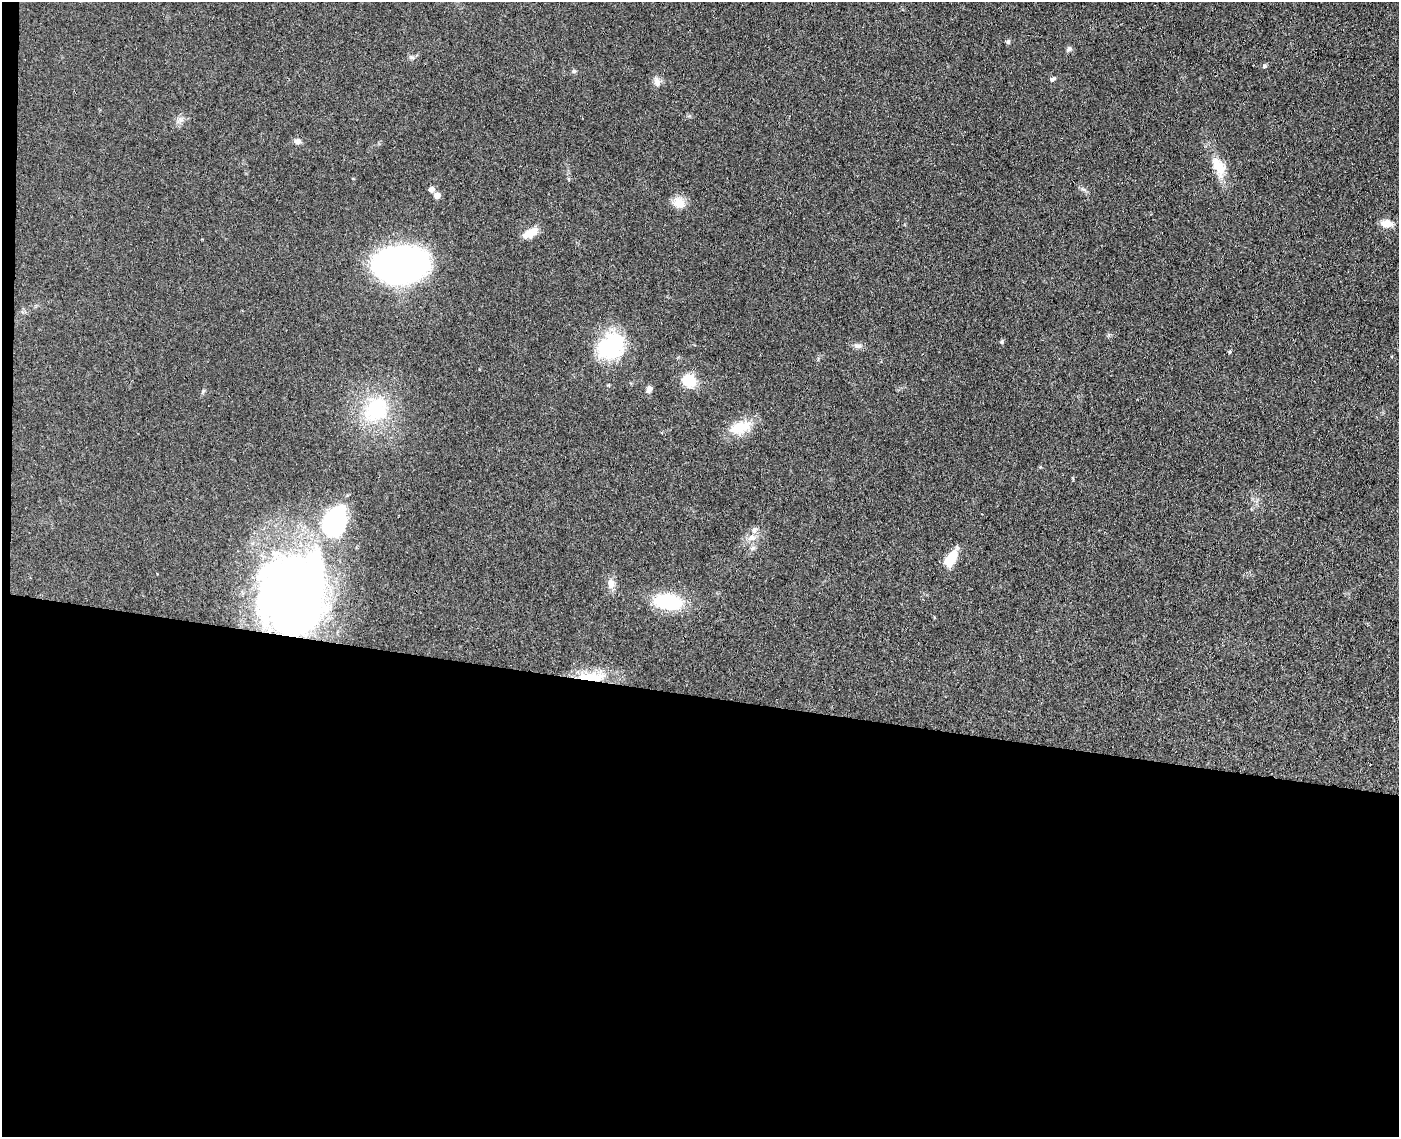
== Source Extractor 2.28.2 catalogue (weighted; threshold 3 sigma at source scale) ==
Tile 10 of 3 x 4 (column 1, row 4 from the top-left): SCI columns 275-1671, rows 7-1141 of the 4629 x 4554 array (HDU 1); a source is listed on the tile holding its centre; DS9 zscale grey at full resolution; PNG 1401 x 1139 px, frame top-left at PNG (2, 2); no overlay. Shown black and unused: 39% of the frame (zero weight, under 3 of 4 exposures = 5% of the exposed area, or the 3 px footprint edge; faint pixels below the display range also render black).
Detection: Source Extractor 2.28.2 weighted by HDU 2 'WHT'; one run over the whole footprint, this tile lists its part. Background 0.0894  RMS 0.0064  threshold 0.029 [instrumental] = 3 sigma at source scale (4.5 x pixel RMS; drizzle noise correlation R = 1.50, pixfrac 1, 0.05/0.05 arcsec/px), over >= 5 px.
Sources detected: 32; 1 inside a brighter object's white glare — not listed; the other 31 listed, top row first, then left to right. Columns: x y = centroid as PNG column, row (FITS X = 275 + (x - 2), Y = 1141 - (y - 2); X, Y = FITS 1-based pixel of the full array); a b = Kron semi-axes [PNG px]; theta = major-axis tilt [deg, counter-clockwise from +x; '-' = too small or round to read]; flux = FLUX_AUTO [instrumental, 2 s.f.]
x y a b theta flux
1008 42 6 5 - 1.2
1069 49 8 6 36 1.7
412 57 7 4 17 1.3
1264 66 6 4 89 0.84
574 71 5 5 - 1
1053 79 8 5 19 1.3
657 81 13 8 -73 3.7
298 141 8 7 - 2.7
1218 166 26 13 -58 13
431 190 7 6 - 2.1
437 195 7 6 - 4.1
679 203 15 13 -35 8
1387 223 15 9 -4 5.8
530 233 18 9 26 8.1
401 264 41 27 3 260
1002 342 6 4 -72 0.82
611 346 32 26 43 48
858 346 11 6 -13 2.3
1229 352 5 4 - 0.66
689 380 13 12 - 17
649 389 9 7 69 2.4
376 410 42 31 48 45
740 427 29 15 21 16
335 521 34 22 67 75
754 530 6 6 - 1.8
752 538 11 7 -15 3.6
953 555 15 10 61 9.2
611 584 14 9 88 4.6
291 595 71 58 78 490
668 602 27 14 -6 42
589 677 33 12 -3 21
Overlapping masked pixels (flux is a lower limit): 2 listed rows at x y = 291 595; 589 677
Unlisted compact peaks at least as high as the median listed source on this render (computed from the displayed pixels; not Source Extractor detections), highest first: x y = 203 391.